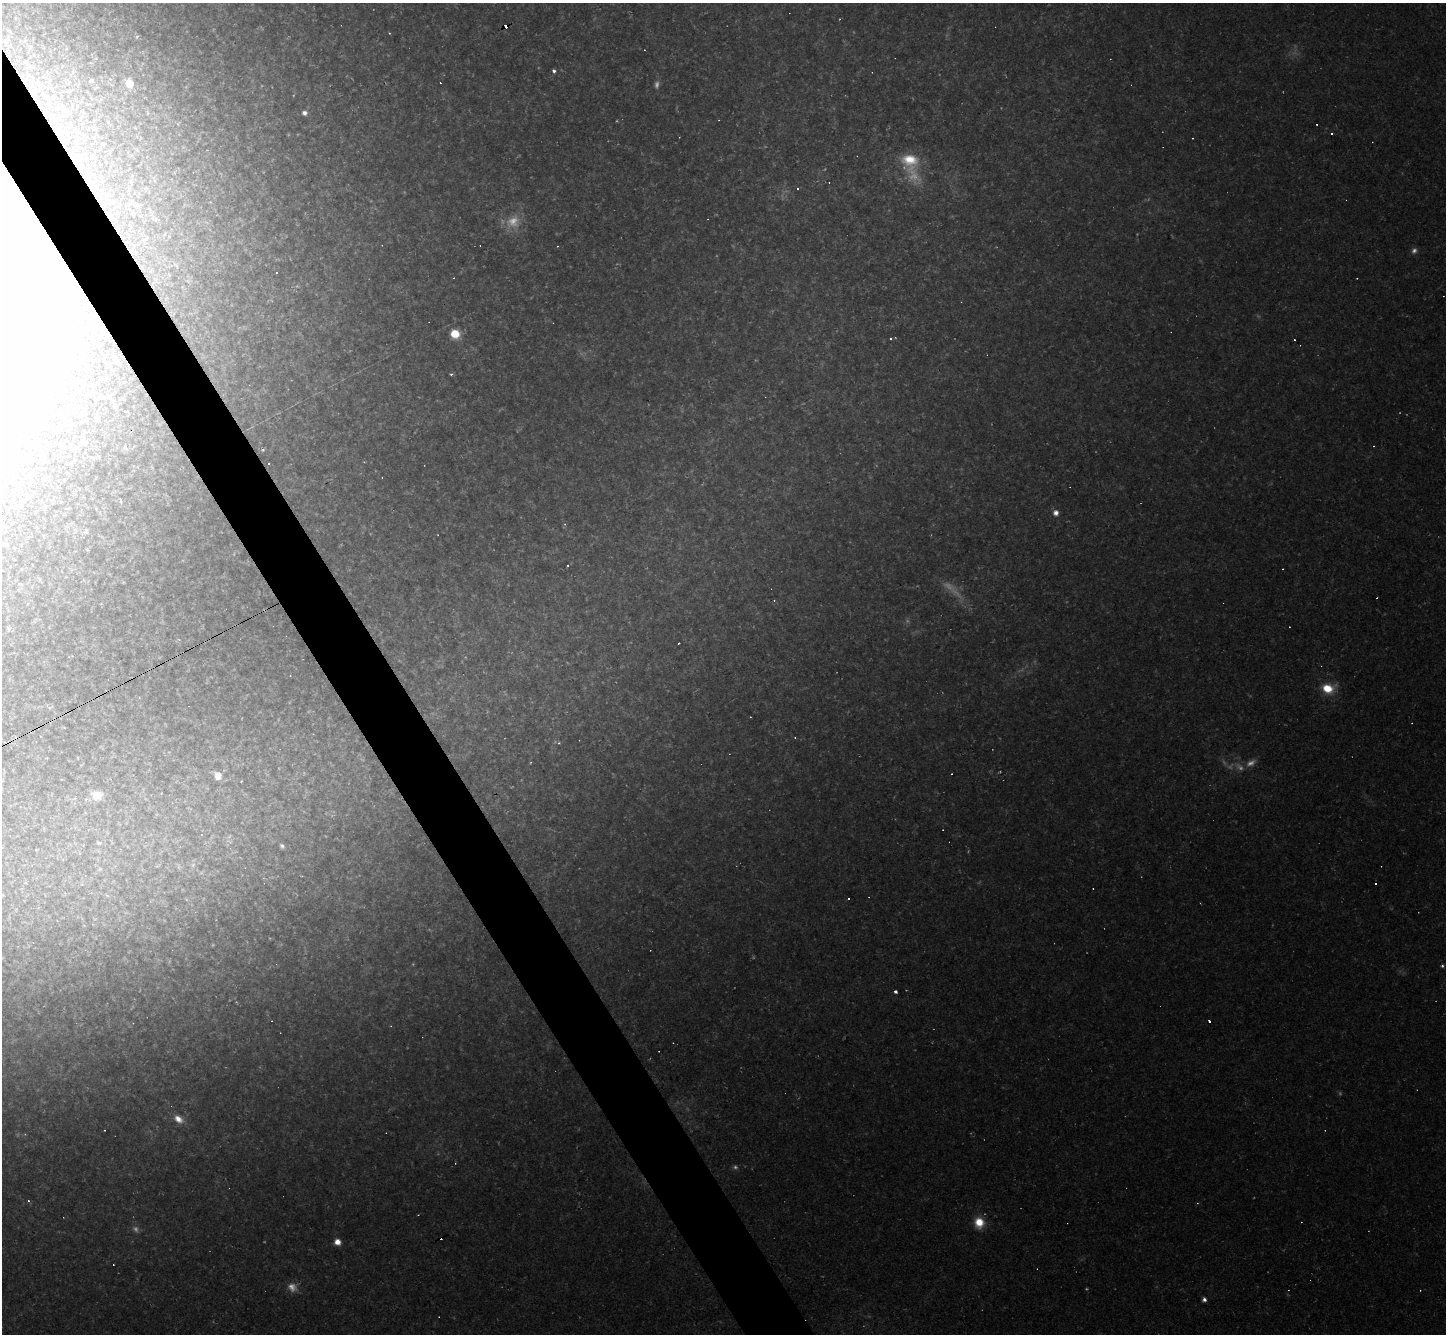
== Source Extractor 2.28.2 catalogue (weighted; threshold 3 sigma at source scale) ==
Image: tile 11 of 4 x 4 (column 3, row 3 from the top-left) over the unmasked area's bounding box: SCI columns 2889-4332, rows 1620-2951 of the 5776 x 5767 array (HDU 1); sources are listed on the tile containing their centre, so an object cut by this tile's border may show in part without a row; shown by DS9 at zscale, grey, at full resolution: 1 PNG px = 1 image px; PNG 1448 x 1336 px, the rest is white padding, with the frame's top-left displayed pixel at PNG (2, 3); no overlay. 4% of this frame is shown black and not used: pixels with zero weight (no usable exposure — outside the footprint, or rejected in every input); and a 3 px margin inside the footprint's outer edge (the drizzle kernel's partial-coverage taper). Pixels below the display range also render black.
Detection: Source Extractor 2.28.2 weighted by HDU 2 'WHT'; one run over the whole footprint, this tile lists its part. Background 0.0377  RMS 0.007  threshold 0.0314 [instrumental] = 3 sigma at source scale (4.5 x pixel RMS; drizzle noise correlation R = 1.50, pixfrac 1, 0.05/0.05 arcsec/px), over >= 5 px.
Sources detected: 133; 35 too faint to see at this stretch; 1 inside a brighter object's white glare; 43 cosmic-ray / hot-pixel residue — not listed; the other 54 listed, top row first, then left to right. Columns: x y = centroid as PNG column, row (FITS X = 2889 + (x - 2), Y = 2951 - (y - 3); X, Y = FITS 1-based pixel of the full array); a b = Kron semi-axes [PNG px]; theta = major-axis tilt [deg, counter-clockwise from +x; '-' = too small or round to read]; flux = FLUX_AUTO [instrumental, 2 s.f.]
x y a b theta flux
839 19 4 2 - 0.57
389 33 3 3 - 0.67
137 37 7 4 53 1.2
554 71 4 3 - 3.2
91 80 7 6 - 2.9
129 83 10 8 -67 14
69 91 10 5 14 2.4
304 113 6 6 - 3.2
719 120 3 2 - 0.41
1192 138 2 2 - 0.54
910 160 25 23 -42 28
276 272 2 2 - 0.57
454 278 3 2 - 1
455 334 9 8 - 21
451 374 4 3 - 1.3
84 443 8 5 -13 1.7
263 450 6 4 21 1.2
268 463 3 3 - 2
382 478 3 2 - 0.44
1056 513 7 6 - 4.9
565 524 5 4 - 1.1
86 532 8 6 57 1.5
7 544 6 4 71 1.2
568 565 4 3 - 0.91
774 601 4 4 - 0.89
9 629 8 5 -76 1.8
679 643 3 3 - 1.4
290 675 3 2 - 0.68
1328 688 15 11 1 20
50 707 8 2 22 0.81
10 716 4 3 - 0.49
795 738 3 2 - 0.64
559 743 4 4 - 0.96
218 776 7 6 - 8.1
3 780 7 4 71 1.2
97 795 10 9 - 15
201 834 3 2 - 0.9
99 843 9 6 5 2.2
282 846 5 4 - 1.9
36 850 5 3 - 0.64
100 869 8 5 27 1.6
25 883 7 4 18 1.1
1376 883 3 3 - 1.9
3 895 4 4 - 0.75
18 946 4 2 - 0.42
895 991 3 3 - 3
1209 1022 3 3 - 3.7
391 1026 4 3 - 0.66
178 1119 13 8 -36 8
104 1130 2 2 - 0.54
28 1201 4 3 - 1.3
979 1222 12 10 -78 17
337 1242 6 6 - 7.8
1204 1299 5 4 - 3.2